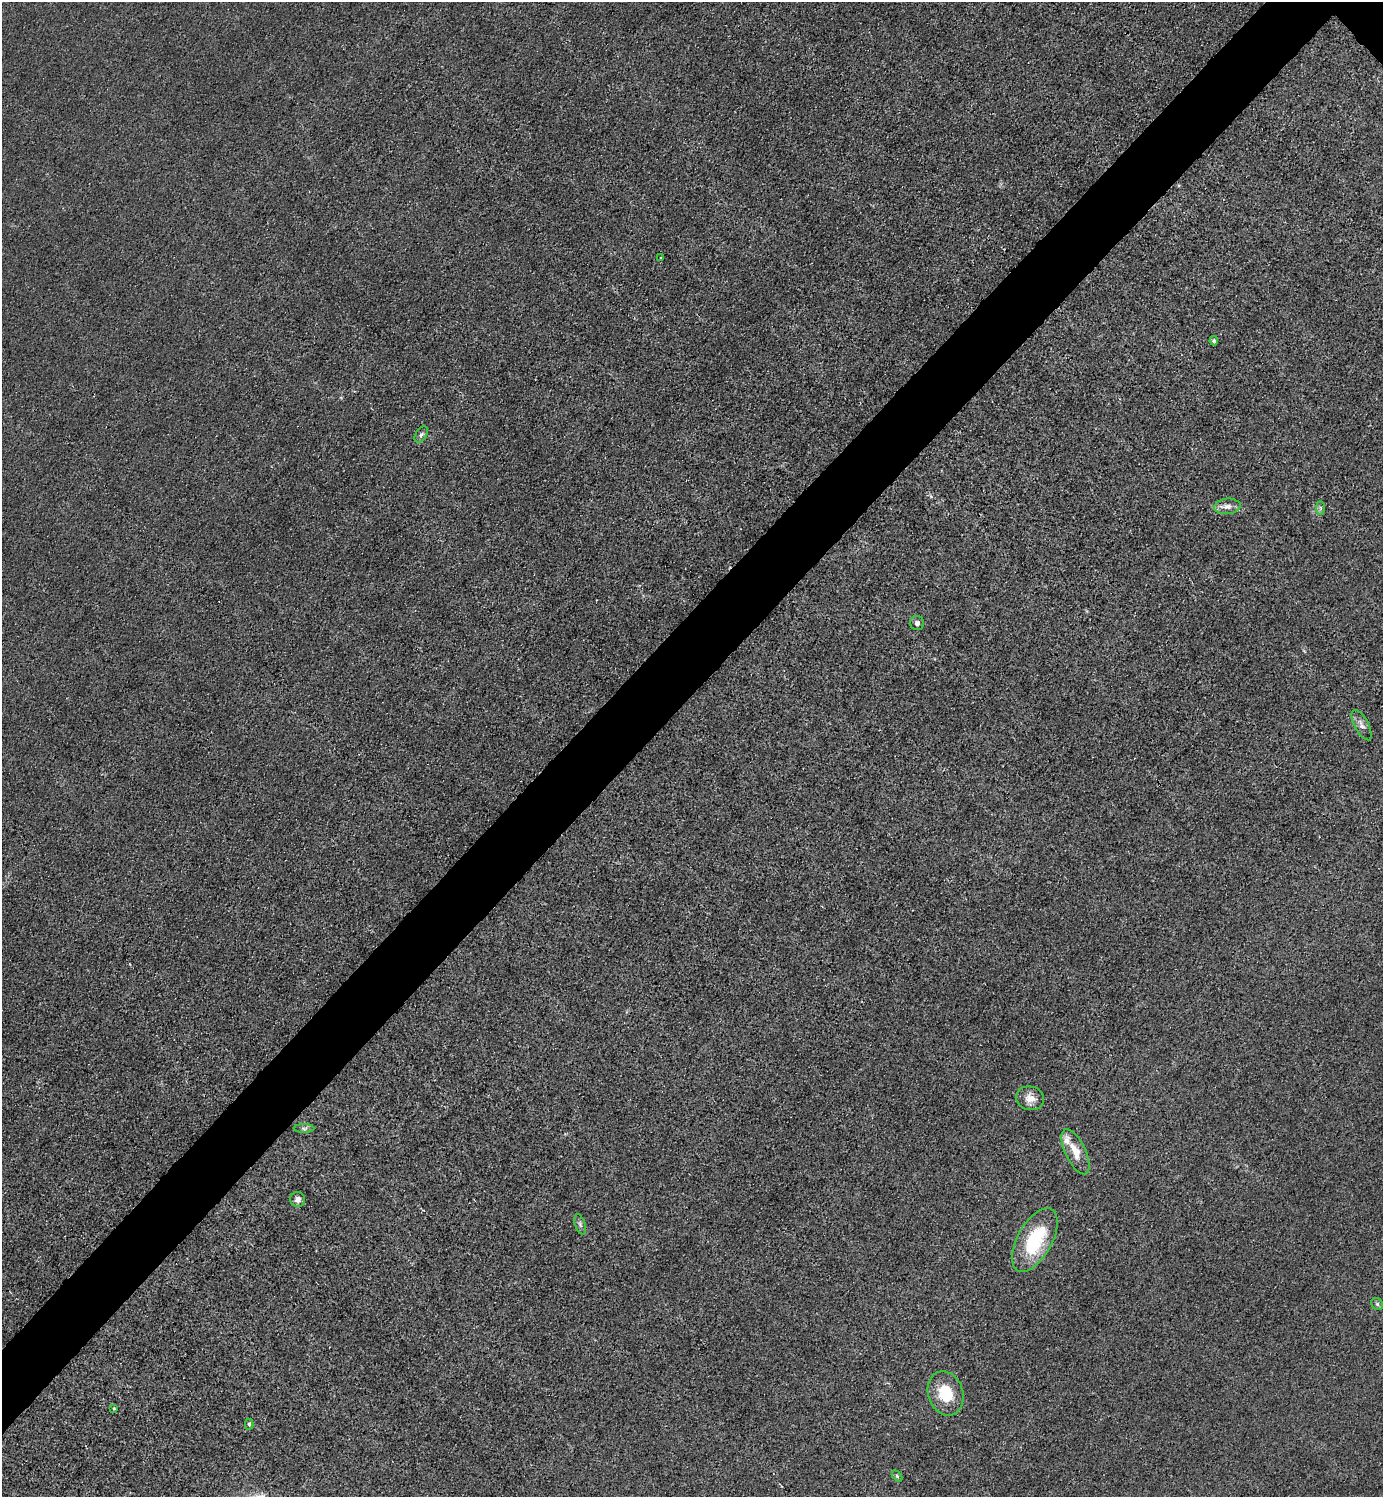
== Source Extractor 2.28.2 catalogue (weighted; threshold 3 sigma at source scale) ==
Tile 7 of 4 x 4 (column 3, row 2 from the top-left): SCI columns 3065-4445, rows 2993-4487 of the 5985 x 5985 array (HDU 1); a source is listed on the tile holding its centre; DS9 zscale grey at full resolution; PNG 1385 x 1499 px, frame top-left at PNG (2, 2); each listed source drawn as its Kron ellipse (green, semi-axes under 4 px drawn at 4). Shown black and unused: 5% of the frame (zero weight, under 3 of 4 exposures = <1% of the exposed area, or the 3 px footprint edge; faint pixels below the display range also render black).
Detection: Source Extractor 2.28.2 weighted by HDU 2 'WHT'; one run over the whole footprint, this tile lists its part. Background 0.0221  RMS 0.0062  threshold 0.0279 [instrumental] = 3 sigma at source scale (4.5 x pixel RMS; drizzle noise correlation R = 1.50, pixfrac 1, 0.05/0.05 arcsec/px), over >= 5 px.
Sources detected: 19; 1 inside a brighter listed object's ellipse — not listed separately; the other 18 listed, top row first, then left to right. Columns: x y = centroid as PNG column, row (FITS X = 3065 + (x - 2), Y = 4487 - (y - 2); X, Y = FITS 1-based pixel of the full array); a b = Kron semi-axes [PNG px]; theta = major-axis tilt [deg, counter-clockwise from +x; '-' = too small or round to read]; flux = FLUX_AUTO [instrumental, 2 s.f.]
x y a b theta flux
661 258 3 3 - 1.4
1214 341 4 4 - 1.4
421 434 9 5 56 1.8
1227 506 13 7 5 4
1321 508 7 4 -89 1.1
917 623 7 7 - 2.2
1362 725 17 7 -62 3.3
1030 1098 14 12 -15 5.7
304 1128 10 4 0 1.6
1075 1152 24 10 -64 11
298 1199 8 7 - 3.2
580 1224 10 5 -72 1.6
1035 1240 35 17 61 42
1377 1304 6 5 - 1.1
946 1393 22 17 -72 20
114 1409 3 2 - 0.57
249 1424 5 4 - 1
897 1476 6 4 -46 0.8